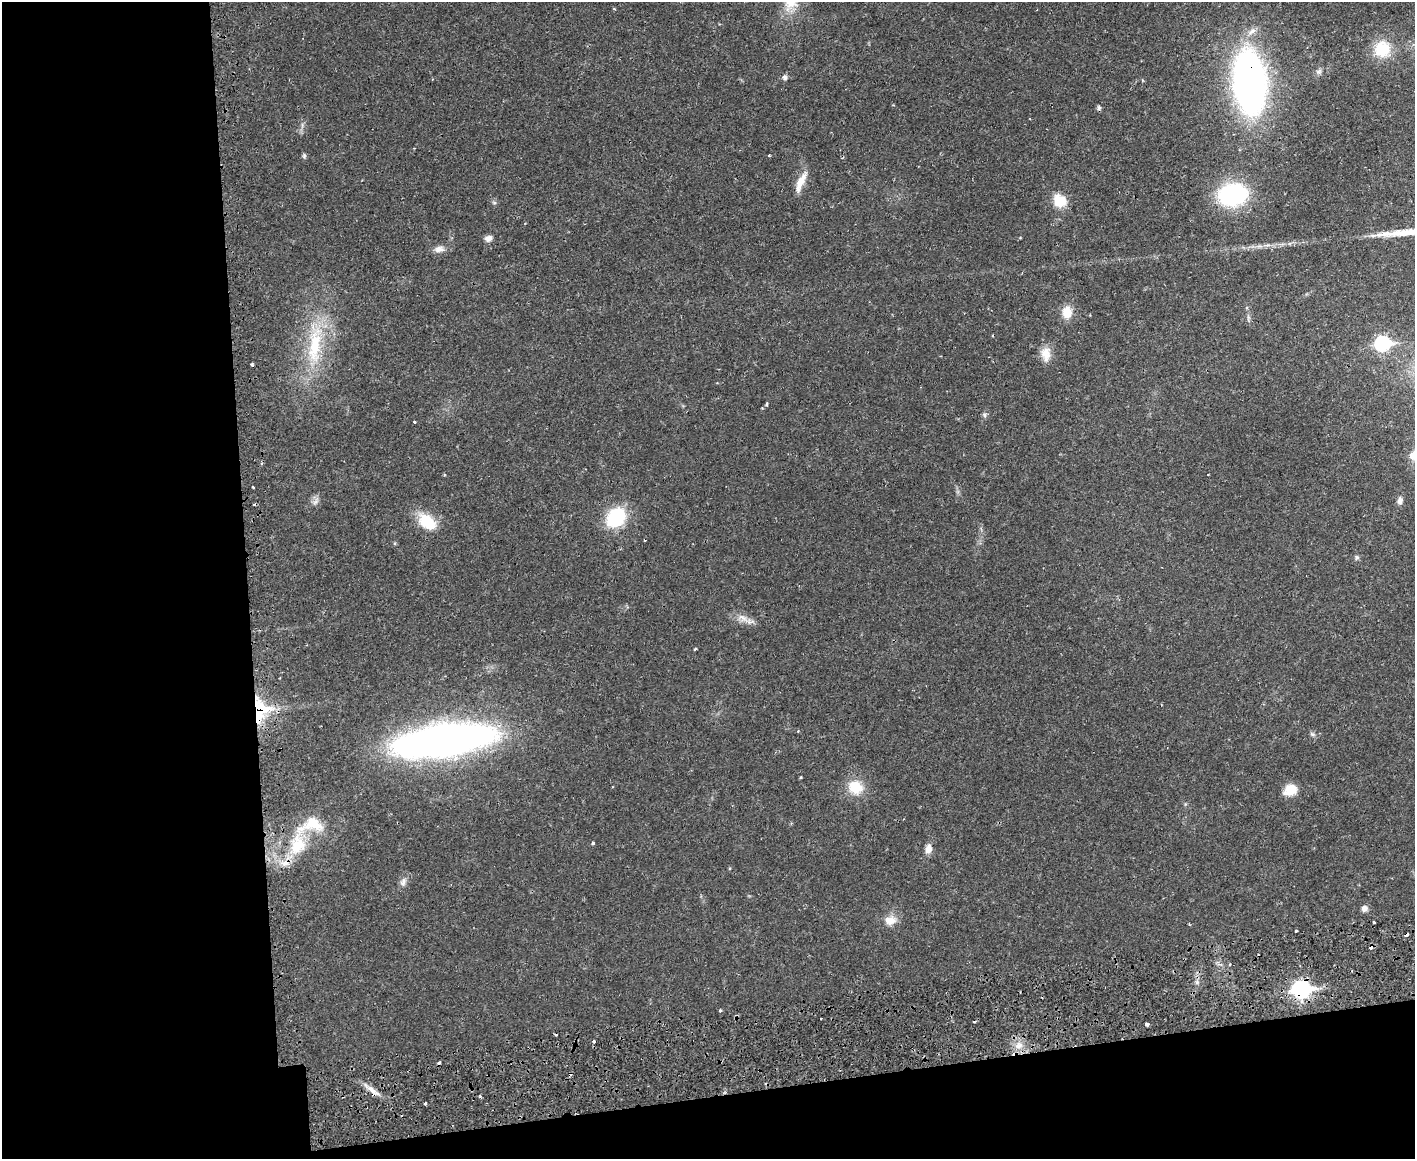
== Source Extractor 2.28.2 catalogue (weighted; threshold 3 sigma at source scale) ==
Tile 10 of 3 x 4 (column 1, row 4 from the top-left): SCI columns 175-1587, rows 91-1247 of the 4710 x 4807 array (HDU 1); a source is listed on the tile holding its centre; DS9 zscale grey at full resolution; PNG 1417 x 1161 px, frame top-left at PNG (2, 2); no overlay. Shown black and unused: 23% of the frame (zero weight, under 2 of 3 exposures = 5% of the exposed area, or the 3 px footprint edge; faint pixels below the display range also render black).
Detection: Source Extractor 2.28.2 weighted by HDU 2 'WHT'; one run over the whole footprint, this tile lists its part. Background 0.0166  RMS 0.0033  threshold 0.0148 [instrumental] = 3 sigma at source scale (4.5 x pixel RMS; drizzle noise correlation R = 1.50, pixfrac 1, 0.05/0.05 arcsec/px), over >= 5 px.
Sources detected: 66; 10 cosmic-ray / hot-pixel residue — not listed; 2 inside a brighter listed object's ellipse — not listed separately; the other 54 listed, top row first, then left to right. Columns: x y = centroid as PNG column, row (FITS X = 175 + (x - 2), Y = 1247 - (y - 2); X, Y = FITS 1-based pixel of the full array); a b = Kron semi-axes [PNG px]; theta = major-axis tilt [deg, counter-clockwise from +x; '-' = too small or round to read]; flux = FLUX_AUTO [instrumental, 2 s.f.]
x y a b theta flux
1252 31 15 7 39 2.3
1382 49 17 16 - 11
1319 72 9 7 35 0.94
785 77 8 6 -73 0.84
1249 82 42 20 -85 200
1099 108 5 5 - 0.89
769 155 3 2 - 0.49
304 156 7 5 71 0.58
801 182 27 8 66 4.3
1233 195 27 20 11 38
1060 201 13 12 - 7.6
494 203 6 4 -2 0.48
488 238 9 7 25 1.4
439 249 14 8 7 2
1067 312 16 12 90 4.4
1382 344 8 7 - 51
315 345 60 17 84 21
1046 354 21 12 -88 4
252 364 3 3 - 0.62
767 404 3 3 - 1.5
985 415 7 6 - 0.77
414 422 3 3 - 0.25
1413 456 10 10 - 3.2
253 487 3 3 - 0.73
1400 500 9 7 78 1.4
316 501 14 5 60 1.2
616 517 17 13 48 25
427 522 26 16 -39 9
1357 557 6 5 - 0.61
743 618 18 10 -33 3
695 649 5 3 - 0.29
261 710 29 22 89 17
1312 734 8 5 -16 0.76
444 740 62 20 8 260
801 777 4 3 - 0.29
855 787 17 15 -29 7.9
1290 790 15 11 23 5.3
593 843 4 3 - 0.54
297 845 32 21 75 14
928 849 11 8 82 2.3
403 882 13 8 75 1.6
1364 908 8 8 - 1.4
890 920 17 12 8 3.6
1374 922 3 3 - 0.56
1296 931 3 3 - 0.7
1197 982 5 5 - 0.69
1301 989 9 7 5 110
720 1010 3 3 - 0.71
821 1019 2 2 - 0.34
1147 1024 4 3 - 2.1
594 1041 3 3 - 1.2
1019 1045 11 8 43 2.9
372 1090 21 6 -37 2.9
425 1103 3 3 - 0.75
Overlapping masked pixels (flux is a lower limit): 4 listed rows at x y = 1249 82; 261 710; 1301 989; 372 1090
Isophote crosses this tile's border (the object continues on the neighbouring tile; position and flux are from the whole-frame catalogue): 1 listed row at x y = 1413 456